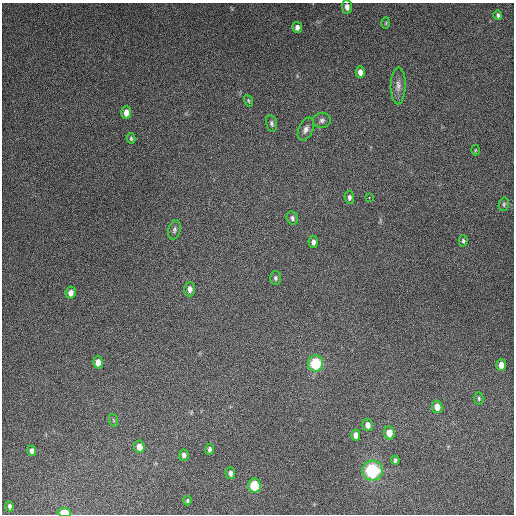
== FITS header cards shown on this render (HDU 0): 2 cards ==
NAXIS1  =                  512
NAXIS2  =                  512

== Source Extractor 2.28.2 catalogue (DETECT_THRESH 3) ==
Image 512 x 512 px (HDU 0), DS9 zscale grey, 1 PNG px = 1 image px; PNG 516 x 516 px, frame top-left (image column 1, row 512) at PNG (2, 3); each listed source drawn as its Kron ellipse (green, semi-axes under 4 px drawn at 4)
Background 4910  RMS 310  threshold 924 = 3 sigma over >= 5 px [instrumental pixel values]
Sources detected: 43; all 43 listed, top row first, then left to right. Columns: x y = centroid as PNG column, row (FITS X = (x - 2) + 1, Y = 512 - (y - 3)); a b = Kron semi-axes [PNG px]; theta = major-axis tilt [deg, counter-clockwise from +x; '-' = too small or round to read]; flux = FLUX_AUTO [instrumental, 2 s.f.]
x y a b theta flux
347 7 7 5 -85 1.0e+05
498 15 5 3 - 4.1e+04
386 23 5 3 - 2.1e+04
297 27 6 5 - 8.0e+04
360 72 6 4 -87 1.2e+05
398 86 18 7 89 1.4e+05
248 101 6 3 -70 2.3e+04
126 113 6 5 - 1.6e+05
322 120 9 7 5 6.7e+04
272 123 8 5 -74 5.0e+04
306 129 12 7 67 1.0e+05
131 138 5 4 - 3.1e+04
475 150 5 3 - 1.7e+04
349 197 6 4 -84 5.9e+04
369 197 2 2 - 1.5e+04
504 204 7 5 76 3.3e+04
292 218 7 5 -65 5.3e+04
174 230 10 6 75 5.5e+04
463 241 6 4 -87 3.7e+04
313 242 6 4 -87 8.0e+04
275 278 7 5 -89 4.3e+04
190 289 7 5 90 9.3e+04
71 293 6 5 - 1.1e+05
98 362 6 5 - 1.5e+05
316 363 8 7 - 1.1e+06
501 365 6 5 - 1.6e+05
479 398 6 4 -88 3.3e+04
437 407 6 5 - 1.9e+05
113 420 6 4 -70 2.7e+04
368 425 6 5 - 1.2e+05
389 433 6 5 - 2.3e+05
356 435 6 4 88 1.3e+05
139 447 6 5 - 1.9e+05
209 449 5 4 - 5.3e+04
32 451 5 4 - 6.7e+04
184 455 5 5 - 6.7e+04
395 460 4 3 - 3.6e+04
372 471 10 10 - 1.7e+06
230 473 6 5 - 6.4e+04
254 486 7 6 - 7.0e+05
187 501 4 3 - 2.5e+04
10 506 5 3 - 4.0e+04
64 513 6 4 -3 4.7e+05
At the frame edge (FLAGS 8, measured only in part): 1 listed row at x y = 64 513